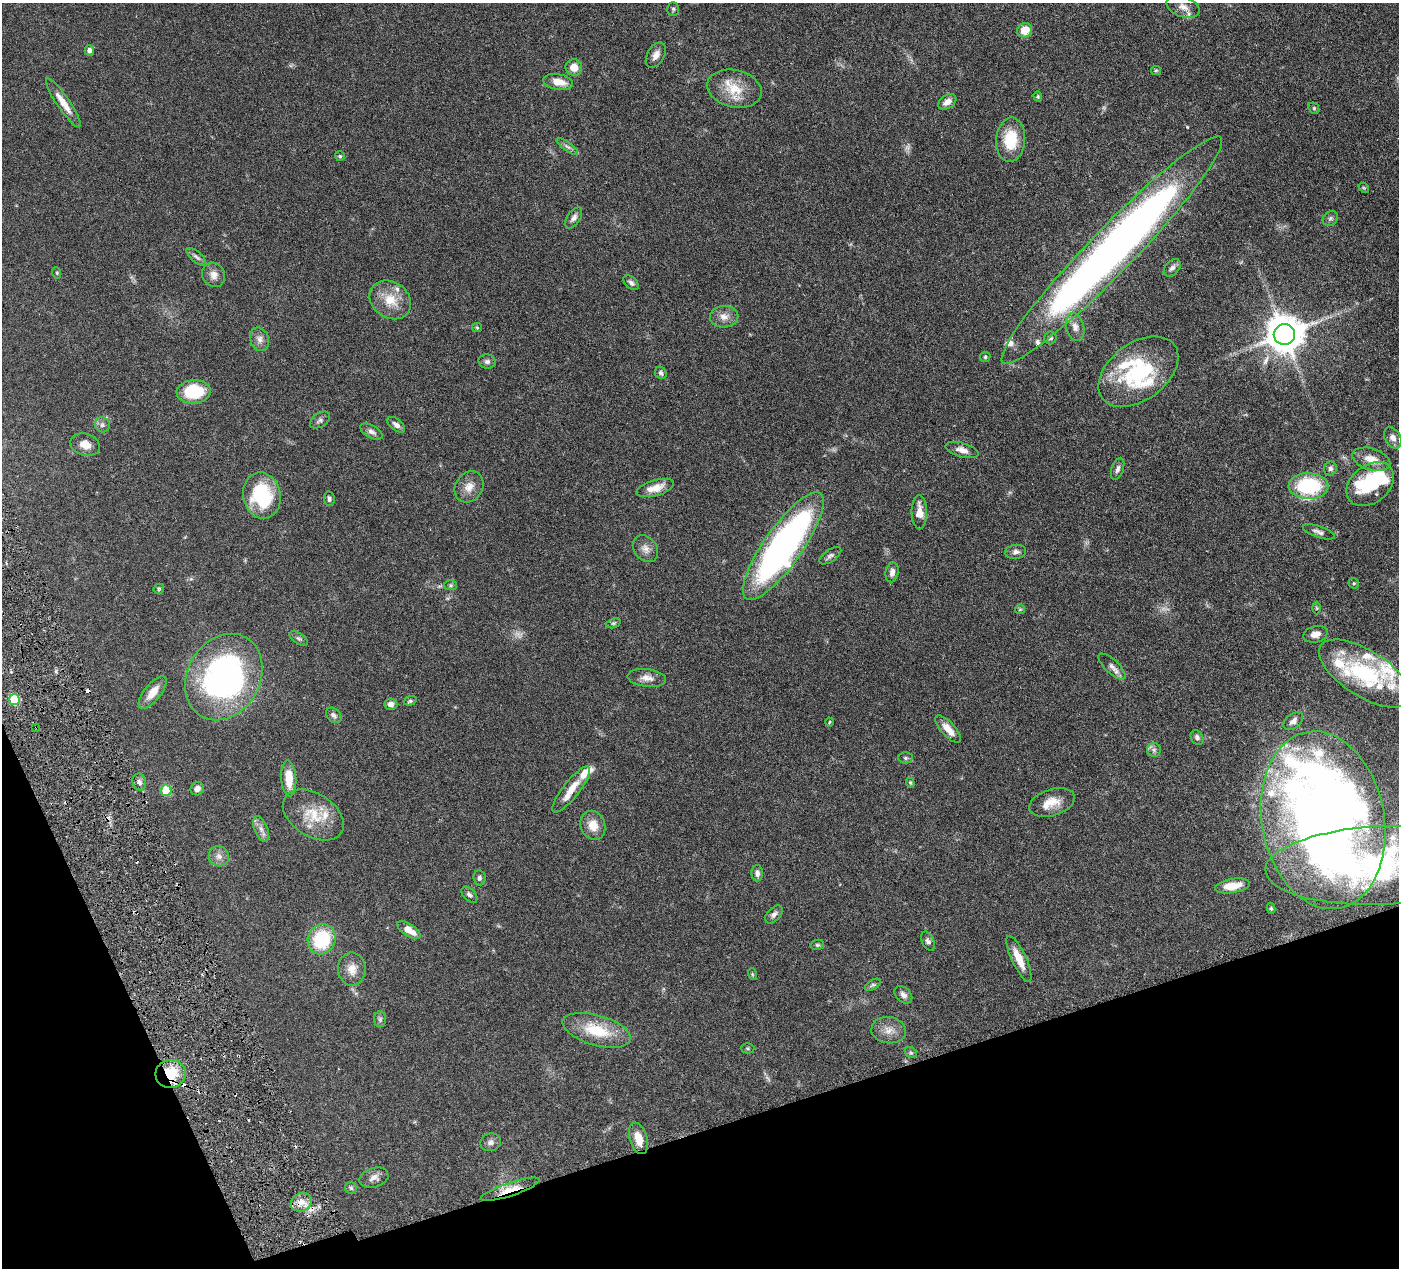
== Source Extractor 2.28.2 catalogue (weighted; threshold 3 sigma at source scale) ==
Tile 14 of 4 x 4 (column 2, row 4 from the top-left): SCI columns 1403-2799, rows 304-1569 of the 5599 x 5543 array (HDU 1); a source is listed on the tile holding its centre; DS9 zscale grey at full resolution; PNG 1401 x 1270 px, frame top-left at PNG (2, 3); each listed source drawn as its Kron ellipse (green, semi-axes under 4 px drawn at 4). Shown black and unused: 16% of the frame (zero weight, under 3 of 6 exposures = <1% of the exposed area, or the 3 px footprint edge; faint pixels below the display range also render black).
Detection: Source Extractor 2.28.2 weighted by HDU 2 'WHT'; one run over the whole footprint, this tile lists its part. Background 0.0864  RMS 0.0036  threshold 0.0149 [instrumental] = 3 sigma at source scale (4.09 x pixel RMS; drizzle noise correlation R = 1.36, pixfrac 0.8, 0.05/0.05 arcsec/px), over >= 5 px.
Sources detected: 151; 3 too faint to see at this stretch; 4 inside a brighter object's white glare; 5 cosmic-ray / hot-pixel residue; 1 long thin detection or spike segment (spike, bleed or trail) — neither listed nor drawn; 14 inside a brighter listed object's ellipse — not listed separately; the other 124 listed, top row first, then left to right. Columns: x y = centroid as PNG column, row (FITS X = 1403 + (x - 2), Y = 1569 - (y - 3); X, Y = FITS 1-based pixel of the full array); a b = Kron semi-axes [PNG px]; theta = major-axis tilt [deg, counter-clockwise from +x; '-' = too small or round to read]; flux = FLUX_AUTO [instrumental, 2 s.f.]
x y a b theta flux
1183 7 17 10 -18 2.8
673 9 7 5 90 0.63
1025 30 7 7 - 4.8
89 50 5 4 - 1.4
656 55 14 8 58 2.1
574 67 8 8 - 3.8
1156 70 5 4 - 0.36
558 82 15 8 -10 4.4
734 89 28 18 -13 8.4
1038 96 5 4 - 0.35
947 102 10 6 34 2
63 103 29 6 -55 4.2
1314 108 6 5 - 0.44
1011 140 22 14 86 10
567 147 13 4 -37 1
340 156 5 5 - 0.45
1364 188 6 4 -41 0.4
574 218 12 6 55 1.3
1330 218 8 6 39 0.83
1112 250 157 22 46 250
196 257 12 5 -41 1.1
1172 268 10 6 47 1.2
57 273 6 3 -72 0.37
214 275 13 11 -57 2.3
631 283 9 5 -43 0.94
390 300 22 18 -35 7.1
724 317 14 11 1 2.7
477 327 5 4 - 0.38
1075 327 14 8 -75 2.2
1284 334 10 10 - 890
1050 338 6 6 - 0.78
259 339 12 9 -68 2
985 357 5 5 - 0.5
487 362 9 7 -12 1
1138 372 45 28 36 28
661 373 6 5 - 0.89
194 392 17 11 3 15
320 420 11 6 34 1
102 425 7 7 - 1
396 425 10 5 -38 1.3
371 432 12 6 -29 1.3
1393 438 11 7 -62 2
85 445 15 11 -18 3.2
962 450 17 7 -16 2.2
1371 459 19 11 -17 4.6
1117 469 11 6 72 1.2
1330 469 7 6 - 0.97
1370 484 26 19 39 17
1308 486 20 13 -1 27
469 487 16 13 55 3.3
655 488 19 7 16 4.1
262 496 23 18 -79 21
329 499 7 5 -82 0.83
919 512 17 7 -90 3.7
1319 532 17 5 -20 1.3
783 546 64 19 55 130
645 549 15 11 -52 2.4
1016 552 10 7 7 1.2
830 556 12 6 35 1
892 572 10 6 79 1.7
1354 583 5 5 - 0.42
451 585 6 5 - 0.55
159 589 6 4 48 0.39
1317 608 6 4 -90 0.39
1020 609 5 5 - 0.41
613 623 7 4 19 0.51
1316 634 12 8 14 2.5
299 638 10 5 -33 0.69
1112 666 17 6 -43 1.8
1365 673 52 23 -32 32
224 677 45 36 60 83
647 678 19 9 -7 2.5
153 692 19 8 51 4
14 700 5 5 - 15
410 701 6 4 19 0.55
391 704 6 5 - 1.5
334 715 9 6 -42 1
1293 721 11 7 36 1.5
829 722 4 3 - 0.27
36 727 3 2 - 0.28
948 729 17 7 -48 3.7
1197 738 8 6 -61 1
1154 750 7 7 - 1
905 758 7 5 0 0.64
289 778 18 7 -86 6.2
139 782 8 6 -75 1.1
910 783 5 4 - 0.38
197 789 7 6 - 1.5
166 790 6 5 - 10
571 790 28 8 52 4.9
1052 802 23 13 17 4.7
313 815 33 21 -32 9.9
1323 820 89 61 -80 410
593 825 15 12 -70 4.6
261 829 13 6 -67 1.8
219 856 10 10 - 1.9
1382 865 117 39 2 85
757 873 8 6 -88 1.3
479 878 7 6 - 0.81
1232 886 18 7 9 4.8
469 895 9 6 -45 0.9
1271 908 5 4 - 0.45
774 914 10 6 47 1.2
409 930 13 6 -33 3.9
322 939 15 13 66 18
928 941 10 6 -65 0.95
817 945 7 5 13 0.55
1019 959 25 7 -65 5.4
352 969 16 13 -89 3.6
752 974 6 3 -72 0.35
873 985 9 5 32 0.68
903 995 10 7 -44 1.4
380 1019 8 6 88 0.83
597 1030 35 15 -16 12
889 1030 17 13 -7 3.5
748 1048 7 5 -1 0.54
911 1052 6 5 - 0.51
171 1074 15 14 - 11
638 1138 16 8 -73 4.6
491 1142 10 8 21 1.4
374 1178 15 9 16 2
351 1188 6 6 - 0.57
510 1189 31 6 19 5.5
301 1202 11 9 27 2.7
Overlapping masked pixels (flux is a lower limit): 3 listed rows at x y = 36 727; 171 1074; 510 1189
Isophote crosses this tile's border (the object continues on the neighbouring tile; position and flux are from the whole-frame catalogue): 1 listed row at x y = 1382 865